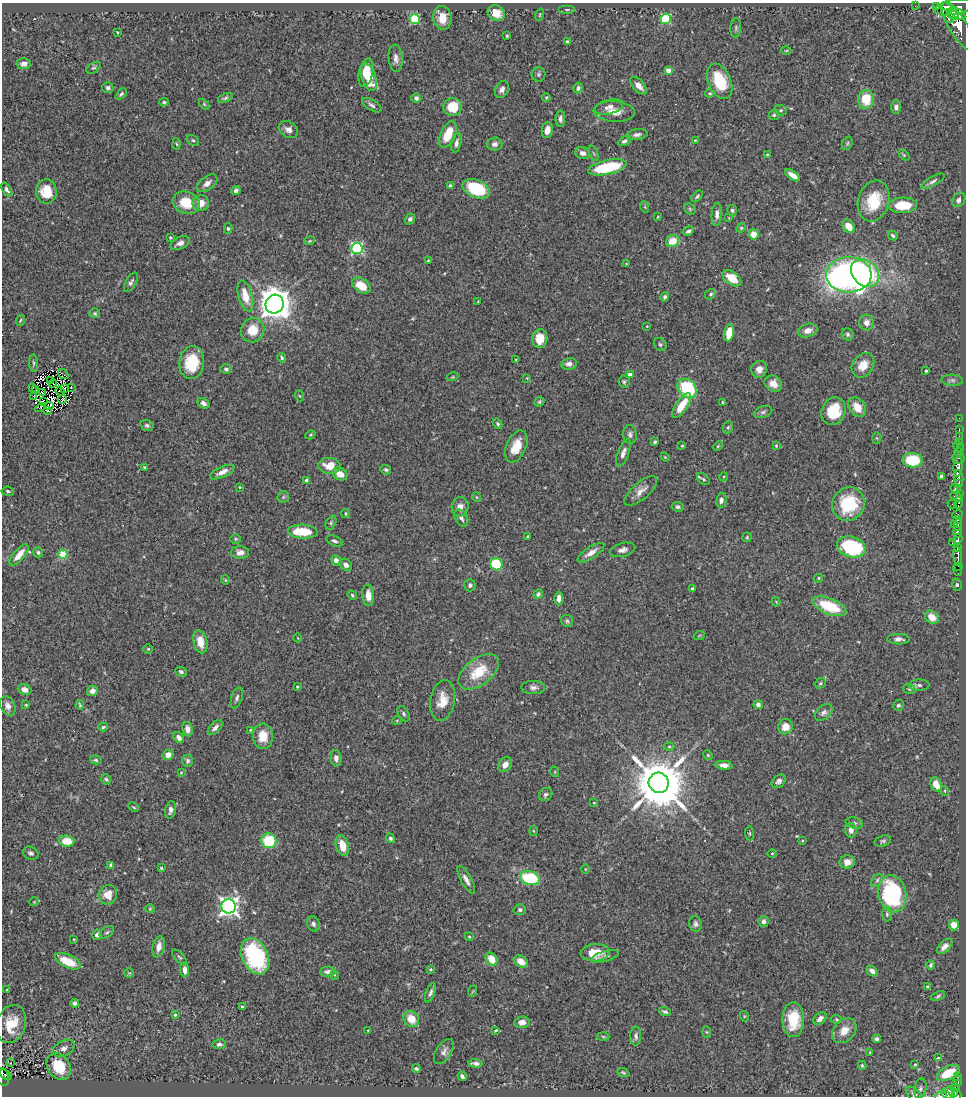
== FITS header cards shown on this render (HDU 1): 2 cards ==
NAXIS1  =                  964
NAXIS2  =                 1094

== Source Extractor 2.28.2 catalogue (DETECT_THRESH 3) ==
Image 964 x 1094 px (HDU 1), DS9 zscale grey, 1 PNG px = 1 image px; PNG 968 x 1098 px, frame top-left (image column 1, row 1094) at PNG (2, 3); each listed source drawn as its Kron ellipse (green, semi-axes under 4 px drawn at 4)
Background 0.78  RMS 0.026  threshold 0.0791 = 3 sigma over >= 5 px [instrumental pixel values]
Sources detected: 396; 3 with non-positive FLUX_AUTO (blend fragments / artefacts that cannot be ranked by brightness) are neither listed nor drawn; the other 393 listed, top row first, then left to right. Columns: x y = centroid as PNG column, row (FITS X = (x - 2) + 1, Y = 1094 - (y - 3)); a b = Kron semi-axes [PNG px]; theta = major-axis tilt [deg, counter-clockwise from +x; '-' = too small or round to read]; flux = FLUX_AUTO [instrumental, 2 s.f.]
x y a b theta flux
915 6 2 2 - 7.4
937 7 4 2 - 71
948 7 6 5 - 720
954 7 20 7 11 2800
567 9 8 3 0 2.8
496 13 9 7 -30 24
958 13 8 4 -35 1300
953 14 7 2 -44 1000
540 15 6 4 71 2
442 18 12 9 -80 25
949 18 5 5 - 560
415 19 5 5 - 110
666 19 5 5 - 110
958 27 28 9 -57 3500
736 28 9 5 86 4.2
117 32 3 2 - 1.5
507 36 3 3 - 2.1
567 42 4 3 - 2.7
786 51 5 3 - 1.7
396 58 13 7 -84 10
24 64 7 5 3 10
94 68 8 5 33 3.2
668 70 4 4 - 16
366 73 14 7 78 31
539 74 7 7 - 4.1
369 77 14 7 -72 48
720 81 18 11 -66 73
639 86 10 6 -48 14
108 88 5 5 - 5.1
578 88 5 4 - 4.9
502 89 9 6 62 7.8
710 93 4 4 - 2.7
121 94 6 4 44 3.1
546 97 4 3 - 1.6
225 98 7 4 23 3.5
416 98 5 4 - 5.3
866 99 9 8 - 43
164 102 4 3 - 2.5
204 104 6 4 -46 2.2
372 105 11 5 -31 5.3
453 107 9 9 - 44
609 107 14 7 14 11
896 107 7 5 89 6.2
781 110 6 5 - 3
614 112 21 10 -3 23
774 115 5 5 - 2.6
560 119 8 5 -89 5.9
288 129 10 8 -32 9
547 130 8 5 82 14
448 134 14 7 66 40
637 135 10 5 8 6.6
193 140 7 4 -36 3.3
695 140 4 4 - 1.6
624 141 7 4 27 4.7
456 143 10 4 79 6.4
847 143 7 5 68 3
177 144 5 3 - 2.1
495 144 8 6 1 7.4
582 153 7 6 - 7.4
594 153 8 2 -68 2
767 154 4 3 - 1.5
904 155 6 4 -45 2.6
607 167 20 7 12 110
793 175 9 4 -34 16
933 181 13 4 31 5.5
207 183 12 6 38 9.9
450 186 4 4 - 4.8
476 189 14 8 -22 100
7 190 8 4 -57 4.4
46 191 12 10 -88 35
236 191 5 4 - 4.6
697 196 7 4 44 3.1
959 200 8 6 56 7.5
874 201 21 15 73 69
186 203 14 11 -22 45
201 203 8 8 - 20
903 205 14 7 3 56
645 207 6 3 -72 1.8
690 209 6 5 - 2.5
732 210 5 5 - 4
717 214 11 5 87 7.9
658 217 4 3 - 1.3
729 218 4 2 - 1.1
410 219 6 5 - 5.7
849 226 7 5 -54 24
741 228 5 4 - 2.2
228 229 5 4 - 2.7
688 231 6 4 27 4.3
754 234 5 5 - 26
893 236 5 4 - 3.7
170 237 3 2 - 1.6
310 241 5 4 - 1.8
672 241 7 6 - 33
180 243 10 6 24 9
357 249 5 5 - 240
428 261 4 3 - 1.9
626 264 3 3 - 1.2
865 273 15 12 -43 160
849 275 23 17 0 820
732 278 11 6 -36 34
131 282 10 5 59 4.9
361 285 10 7 -33 37
711 294 6 5 - 3.4
245 296 16 7 -75 30
665 297 5 4 - 3.4
478 301 4 3 - 1.4
275 304 9 9 - 3700
95 313 5 4 - 2.7
20 320 6 3 68 2
866 322 8 7 - 10
647 326 4 3 - 1.4
253 330 12 11 - 36
808 331 10 6 17 13
729 333 9 5 79 31
848 334 6 5 - 3.8
540 339 9 7 83 31
660 344 7 6 - 4
282 358 5 3 - 3
516 360 3 3 - 2
33 363 9 3 -85 3.1
192 363 16 12 83 69
569 364 8 6 11 9.6
863 365 13 10 54 26
226 369 6 5 - 4.1
759 369 8 8 - 12
926 371 3 3 - 3.1
63 374 6 2 -35 0.87
630 375 4 4 - 12
453 377 6 3 19 1.8
527 378 3 3 - 1.2
952 380 11 5 -3 5.1
50 381 3 2 - 0.4
624 382 6 5 - 3.6
53 383 4 2 - 0.19
773 384 9 7 -33 14
33 387 3 2 - 2
71 387 3 2 - 3.8
64 388 3 2 - 1.7
36 389 3 3 - 1.7
687 389 11 8 -47 130
60 391 4 2 - 1.7
43 392 3 2 - 2
33 396 3 2 - 1.9
300 396 5 3 - 1.6
62 399 4 2 - 2.2
43 402 4 2 - 2.1
539 402 5 4 - 2.6
722 402 4 2 - 1.4
203 403 6 4 -35 7.7
50 405 3 3 - 1.7
682 406 14 5 55 39
857 407 11 7 -53 26
40 408 5 2 - 1.7
48 411 3 2 - 1.5
833 411 14 11 66 61
763 412 9 5 16 4.7
959 418 2 2 - 8.7
498 424 6 4 -57 2.9
147 425 6 5 - 4.2
728 427 6 5 - 2.8
959 430 3 2 - 17
630 434 9 6 -84 5.8
310 435 5 3 - 2
959 436 2 2 - 9.3
877 438 6 4 -88 2.1
655 442 3 3 - 3
959 442 3 2 - 17
516 446 17 9 66 33
682 446 3 3 - 1.5
718 446 5 3 - 1.8
776 446 4 3 - 1.8
959 447 6 2 -43 19
959 452 4 3 - 25
623 453 14 5 69 9.4
665 457 4 3 - 1.4
958 458 6 6 - 74
912 460 10 7 -4 80
330 466 11 8 -6 31
958 466 10 4 84 1200
144 467 4 3 - 2
386 470 5 4 - 3.1
222 472 13 5 25 12
340 474 8 6 -30 19
941 476 4 3 - 4.1
724 477 4 3 - 1.4
959 478 8 4 -85 790
703 479 7 5 -38 3.1
307 480 4 3 - 7.5
959 483 3 3 - 320
240 487 3 2 - 1.3
955 488 5 3 - 130
8 491 6 4 -7 3.3
641 491 20 8 41 15
959 493 3 2 - 33
283 497 6 5 - 3.1
476 497 5 3 - 1.6
956 497 6 4 -23 370
721 500 7 5 78 6.9
958 503 6 3 79 340
848 504 17 16 - 95
952 504 4 3 - 14
460 507 10 8 77 12
678 507 6 5 - 4.2
346 513 4 3 - 2.1
957 515 5 4 - 160
461 518 9 6 -59 6.4
958 520 3 3 - 65
331 523 7 5 64 3
954 524 3 3 - 57
958 525 6 3 88 140
303 532 15 7 -4 49
957 532 6 3 87 980
528 536 3 3 - 2.2
747 537 5 5 - 2.3
236 539 5 5 - 2.4
958 539 5 3 - 310
334 541 8 5 -23 5
952 543 2 2 - 20
851 547 15 10 -16 150
958 547 4 3 - 310
623 550 13 6 15 8.5
38 552 5 5 - 3.9
240 553 9 6 -1 11
591 553 15 6 33 15
63 554 4 4 - 85
19 555 13 5 50 20
958 556 10 3 -84 770
336 561 5 4 - 11
496 564 6 6 - 89
346 565 7 5 -42 6.4
958 566 2 2 - 42
958 569 6 3 -81 67
818 578 4 3 - 2.2
225 580 4 4 - 1.8
470 585 6 5 - 4.3
957 585 6 5 - 3.1
692 589 3 3 - 2.8
538 594 5 4 - 4.6
352 595 5 4 - 3
368 595 11 6 -85 16
559 598 7 4 89 10
776 602 4 3 - 1.4
829 606 18 8 -22 79
932 617 7 6 - 19
567 621 6 5 - 3.5
699 636 6 3 20 1.8
298 638 4 3 - 1.2
898 639 11 5 -2 7.9
200 642 12 7 -76 25
148 649 5 4 - 2.2
181 672 6 4 -24 4.5
479 672 23 13 37 59
820 683 6 5 - 2.7
919 685 10 5 -1 5.6
297 687 3 3 - 1.6
533 688 12 6 0 7.4
24 689 7 5 -21 11
909 689 6 4 -20 3.2
92 691 6 5 - 8.5
237 698 11 5 71 5.5
443 700 20 12 80 29
26 705 4 3 - 1.7
80 705 5 3 - 2.4
758 705 4 4 - 6.9
898 705 5 5 - 3.8
8 706 10 7 -63 10
824 713 10 6 42 6.7
403 714 8 5 -61 4.3
397 720 5 3 - 1.6
103 727 5 4 - 3.2
785 727 8 7 - 20
215 728 9 5 47 8
187 729 7 5 -80 11
250 730 4 3 - 1.6
263 736 13 10 -88 33
179 737 6 4 -52 8.5
669 747 5 3 - 2.1
168 755 5 5 - 15
708 755 5 4 - 2.4
336 758 8 5 -87 8.9
96 760 6 4 -16 2.8
187 761 6 5 - 5.4
505 765 8 6 55 15
724 765 8 4 -5 9.4
555 772 5 3 - 1.5
181 773 4 2 - 1.3
106 779 5 4 - 3
779 781 8 5 41 5.7
659 783 10 10 - 13000
936 785 7 5 -65 22
945 791 5 3 - 1.6
546 794 7 6 - 4.7
594 803 3 2 - 1.2
133 807 6 3 -27 2
170 810 9 5 79 6.3
854 823 9 5 -16 4.6
851 830 7 6 - 11
533 831 5 3 - 1.7
749 833 7 4 -86 2.4
390 838 5 4 - 4.1
67 841 7 5 -5 35
269 841 7 7 - 79
802 841 4 3 - 1.3
883 841 8 5 17 3.6
342 846 11 6 -73 25
31 853 8 6 -21 5.3
772 853 5 3 - 1.6
847 862 7 6 - 15
111 865 4 4 - 7.7
161 868 3 3 - 1.8
585 869 4 3 - 1.4
530 878 10 7 -15 95
466 880 15 5 -61 10
877 880 7 5 54 4
892 894 19 14 -78 210
108 895 10 9 - 24
34 902 5 3 - 1.4
229 906 7 7 - 910
150 909 4 4 - 1.8
520 910 6 5 - 4.3
887 914 7 5 90 3.6
764 921 5 5 - 5.9
313 924 8 6 -68 5.8
696 924 8 6 -77 5.3
954 925 5 5 - 19
107 932 8 5 39 3.8
97 935 5 4 - 5.9
469 937 4 3 - 1.9
74 939 3 2 - 1.3
945 946 9 5 43 11
159 947 11 6 76 11
595 953 14 9 4 34
255 956 19 13 -64 190
605 956 14 5 16 5.5
179 957 9 4 -45 3
491 959 7 5 -58 32
68 961 14 6 -24 42
521 961 7 5 -34 18
931 965 5 3 - 3.1
430 969 3 3 - 2.4
184 970 7 4 -85 10
872 971 6 4 -43 6.7
328 972 7 5 1 8.8
129 973 5 5 - 2.1
335 975 5 3 - 1.4
927 986 4 3 - 1.9
7 990 3 2 - 1.6
473 991 6 3 70 1.8
430 993 10 4 69 5.8
938 996 7 4 23 3.1
75 1003 4 4 - 4.9
242 1007 3 3 - 3.3
665 1012 6 4 -20 4.2
175 1015 4 3 - 2.1
744 1016 5 3 - 1.8
411 1019 8 7 - 28
820 1019 7 5 43 8.4
836 1019 6 4 -4 2.6
793 1020 17 11 -90 57
522 1022 7 6 - 12
11 1024 19 14 73 53
368 1030 4 2 - 1.3
496 1030 4 2 - 1.8
844 1031 14 10 46 23
707 1032 5 4 - 2
636 1036 9 5 88 6
603 1037 6 4 -2 2.6
877 1039 4 4 - 4.9
219 1044 6 5 - 4.9
64 1048 12 7 29 9.6
444 1052 14 7 58 8
870 1053 3 2 - 1.6
939 1057 3 3 - 83
11 1063 3 3 - 2.4
475 1063 7 3 -3 7.5
915 1064 3 3 - 1.5
862 1065 5 3 - 2.2
59 1066 14 11 -57 67
416 1069 4 3 - 3.4
623 1073 6 4 -21 2.5
948 1073 12 6 28 55
5 1075 6 3 -42 30
462 1076 5 3 - 4.5
957 1076 3 2 - 15
3 1077 9 6 -76 93
958 1081 5 3 - 83
920 1088 10 6 78 5.5
955 1088 4 3 - 48
952 1091 6 3 -43 270
948 1093 7 5 6 380
914 1094 10 5 -42 4.9
957 1095 6 4 -69 290
941 1096 6 3 19 27
At the frame edge (FLAGS 8, measured only in part): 4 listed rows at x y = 3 1077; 914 1094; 957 1095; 941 1096
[3 non-positive-flux detections neither listed nor drawn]